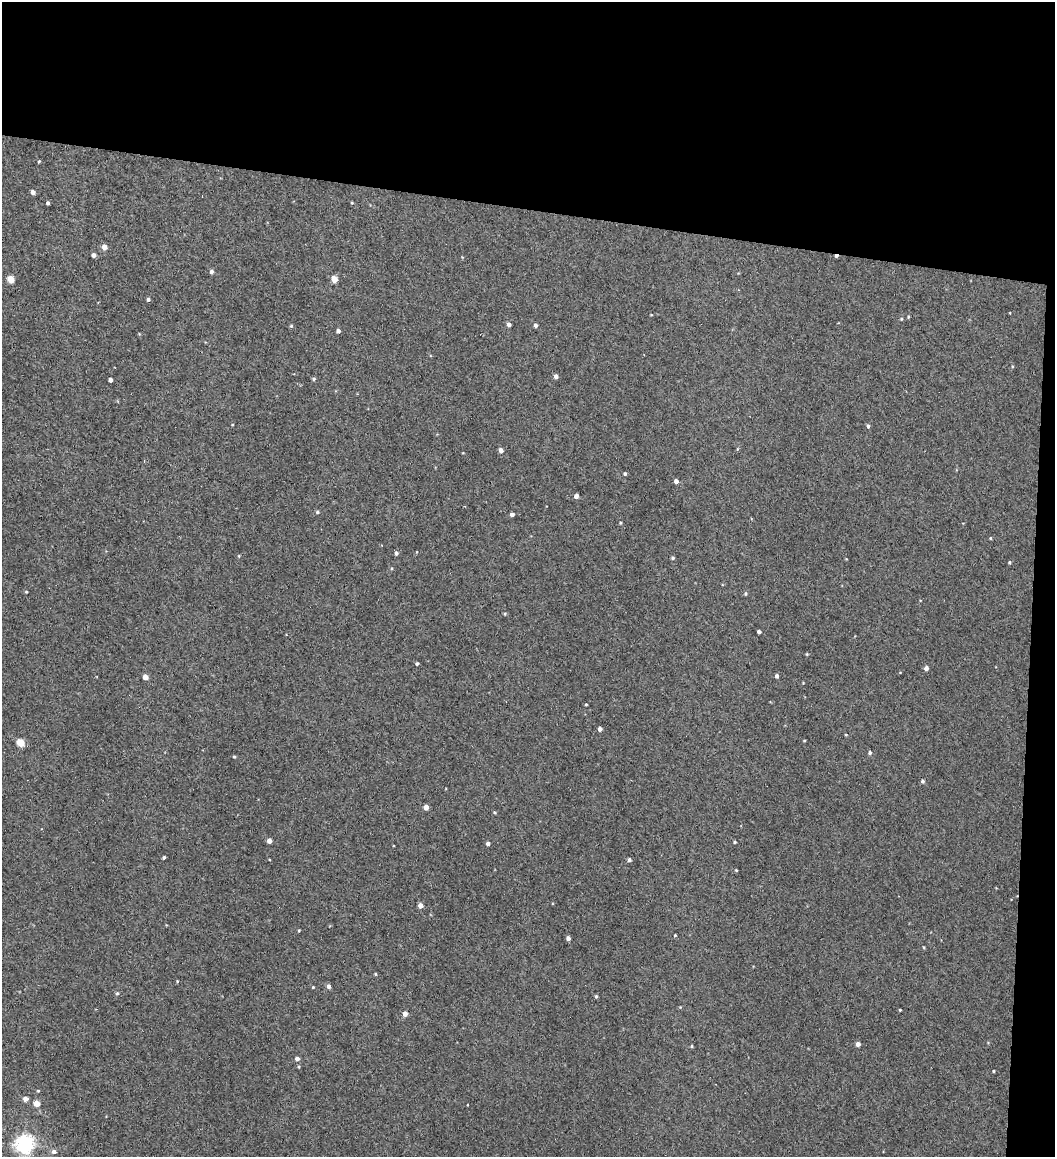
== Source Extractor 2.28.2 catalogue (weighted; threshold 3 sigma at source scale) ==
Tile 2 of 2 x 2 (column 2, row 1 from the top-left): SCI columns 1123-2175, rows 1157-2311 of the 2265 x 2311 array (HDU 1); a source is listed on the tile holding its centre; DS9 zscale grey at full resolution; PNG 1057 x 1159 px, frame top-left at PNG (2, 2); no overlay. Shown black and unused: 20% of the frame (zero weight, under 2 of 3 exposures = <1% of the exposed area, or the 3 px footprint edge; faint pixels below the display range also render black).
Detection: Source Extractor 2.28.2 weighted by HDU 2 'WHT'; one run over the whole footprint, this tile lists its part. Background 0.0372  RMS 0.74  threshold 3.32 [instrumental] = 3 sigma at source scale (4.5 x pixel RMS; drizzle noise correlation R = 1.50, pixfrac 1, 0.05/0.05 arcsec/px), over >= 5 px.
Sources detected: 78; all 78 listed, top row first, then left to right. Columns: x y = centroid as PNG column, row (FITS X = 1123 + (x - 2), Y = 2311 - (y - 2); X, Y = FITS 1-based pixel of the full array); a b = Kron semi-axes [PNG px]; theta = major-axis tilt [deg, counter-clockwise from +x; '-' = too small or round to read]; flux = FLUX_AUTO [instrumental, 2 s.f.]
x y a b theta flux
39 161 3 3 - 70
32 192 4 4 - 280
48 203 4 3 - 150
352 203 4 3 - 61
104 247 4 4 - 560
93 255 4 4 - 270
836 256 4 3 - 230
211 271 5 5 - 190
11 279 5 4 - 1500
334 279 5 4 - 990
148 299 4 3 - 160
901 319 4 4 - 70
509 324 4 4 - 260
536 325 4 3 - 230
291 326 5 4 - 85
338 331 4 4 - 210
556 376 4 4 - 250
314 379 4 4 - 110
110 380 4 4 - 270
868 426 4 4 - 150
737 449 5 3 - 66
501 450 4 4 - 350
625 474 3 3 - 110
676 481 4 4 - 270
576 496 4 4 - 300
317 512 5 4 - 110
512 514 4 4 - 290
620 523 4 3 - 67
990 538 4 3 - 64
396 553 4 4 - 170
239 556 4 3 - 59
673 558 4 4 - 110
1009 562 4 3 - 74
26 592 4 3 - 73
745 594 6 4 84 86
505 614 4 4 - 75
759 631 4 3 - 220
807 654 4 3 - 64
417 663 4 3 - 110
926 668 4 4 - 250
777 676 4 3 - 190
145 677 4 4 - 560
586 704 3 2 - 64
600 729 4 3 - 270
846 735 4 2 - 57
20 743 5 4 - 2100
870 752 4 4 - 160
234 757 4 3 - 76
922 781 5 4 - 140
426 807 4 4 - 540
495 812 5 3 - 83
269 841 4 4 - 510
735 842 3 3 - 79
488 844 4 4 - 200
164 857 4 3 - 110
629 860 4 4 - 180
736 870 3 3 - 60
420 905 5 4 - 370
299 930 3 2 - 67
675 935 3 3 - 60
568 938 4 4 - 250
375 974 4 3 - 69
177 981 4 3 - 59
328 986 4 4 - 250
313 987 3 3 - 55
117 993 5 4 - 110
596 996 4 3 - 94
900 1010 3 2 - 60
405 1014 5 4 - 430
858 1044 4 4 - 300
692 1046 5 3 - 73
297 1059 4 4 - 270
993 1071 3 3 - 66
38 1091 4 4 - 72
25 1099 4 4 - 460
37 1103 4 4 - 950
24 1144 6 6 - 33000
54 1152 6 5 - 250
Overlapping masked pixels (flux is a lower limit): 1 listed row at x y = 836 256